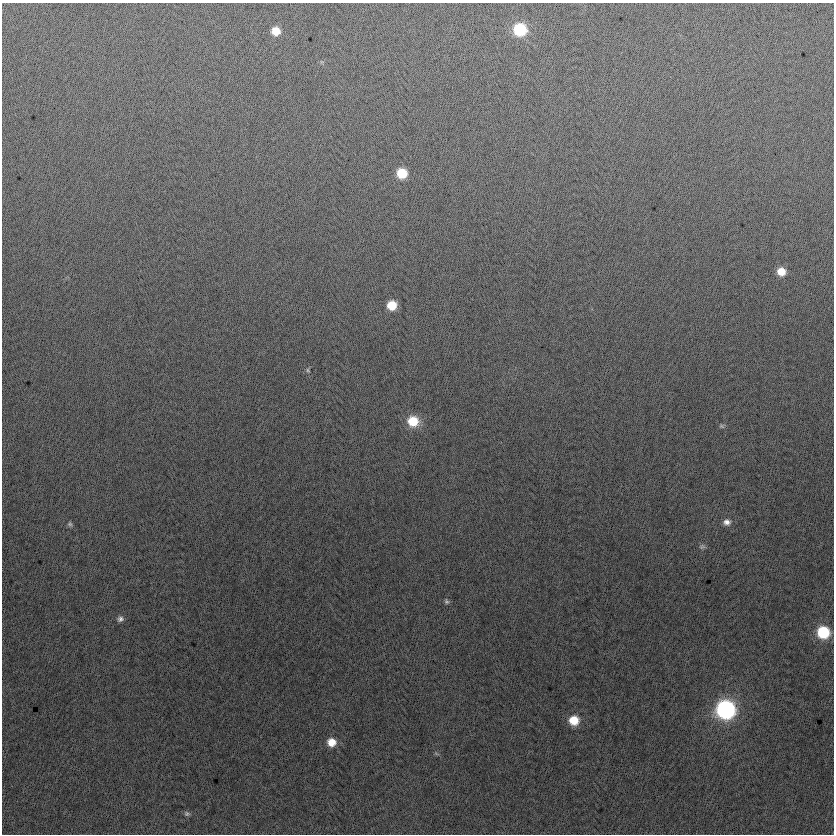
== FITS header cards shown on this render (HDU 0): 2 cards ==
NAXIS1  =                  832
NAXIS2  =                  832

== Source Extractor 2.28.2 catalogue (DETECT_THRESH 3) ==
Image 832 x 832 px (HDU 0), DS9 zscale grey, 1 PNG px = 1 image px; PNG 836 x 836 px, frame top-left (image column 1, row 832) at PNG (2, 3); no overlay
Background -1.09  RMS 13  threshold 37.7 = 3 sigma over >= 5 px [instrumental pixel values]
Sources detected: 19; all 19 listed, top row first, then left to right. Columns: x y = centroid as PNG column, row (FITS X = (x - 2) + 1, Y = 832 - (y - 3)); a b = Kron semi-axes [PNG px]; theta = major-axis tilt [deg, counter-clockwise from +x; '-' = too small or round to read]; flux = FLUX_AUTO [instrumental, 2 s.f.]
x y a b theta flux
520 29 10 9 - 57000
276 31 8 8 - 11000
402 173 8 8 - 24000
781 272 8 8 - 12000
392 305 8 8 - 18000
308 370 4 3 - 1100
413 421 11 11 - 24000
722 426 8 5 -16 1600
727 522 10 8 5 4800
70 524 8 5 -70 1800
702 546 8 6 10 2100
446 601 8 6 -58 1800
120 619 8 7 - 3100
823 632 10 9 - 51000
725 710 11 10 - 260000
574 720 9 9 - 18000
331 742 9 9 - 12000
436 754 9 3 -22 1100
187 814 8 6 -20 2100